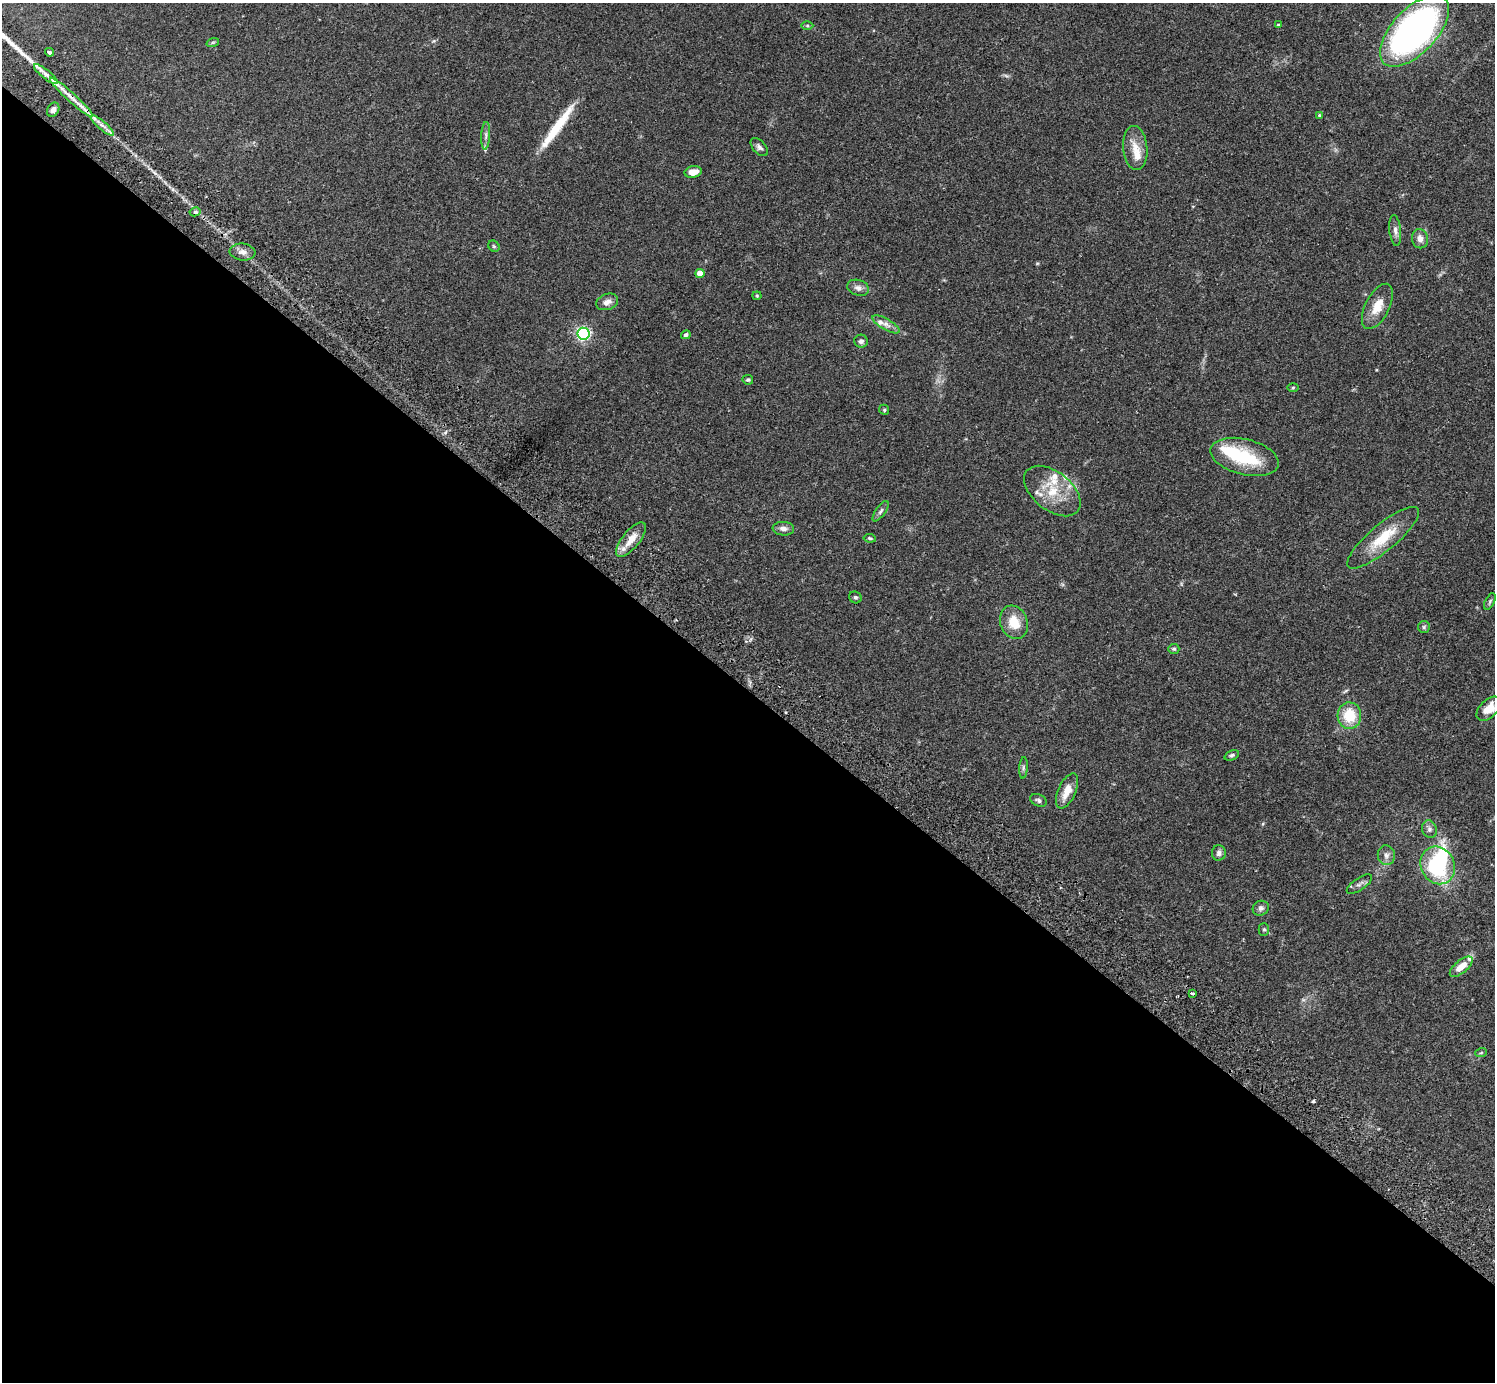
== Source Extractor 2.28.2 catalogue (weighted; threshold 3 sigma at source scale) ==
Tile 14 of 4 x 4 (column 2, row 4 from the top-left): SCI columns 1538-3030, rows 346-1725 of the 6059 x 6068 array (HDU 1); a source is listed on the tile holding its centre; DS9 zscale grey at full resolution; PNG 1497 x 1384 px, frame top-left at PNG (2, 3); each listed source drawn as its Kron ellipse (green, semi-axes under 4 px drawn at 4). Shown black and unused: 50% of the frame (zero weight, under 2 of 3 exposures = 3% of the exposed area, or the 3 px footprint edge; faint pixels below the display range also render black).
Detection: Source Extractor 2.28.2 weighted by HDU 2 'WHT'; one run over the whole footprint, this tile lists its part. Background 0.111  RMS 0.0067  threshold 0.0302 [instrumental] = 3 sigma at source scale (4.5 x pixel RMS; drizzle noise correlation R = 1.50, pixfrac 1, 0.05/0.05 arcsec/px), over >= 5 px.
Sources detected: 72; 1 inside a brighter object's white glare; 2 cosmic-ray / hot-pixel residue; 1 long thin detection or spike segment (spike, bleed or trail) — neither listed nor drawn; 9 inside a brighter listed object's ellipse — not listed separately; the other 59 listed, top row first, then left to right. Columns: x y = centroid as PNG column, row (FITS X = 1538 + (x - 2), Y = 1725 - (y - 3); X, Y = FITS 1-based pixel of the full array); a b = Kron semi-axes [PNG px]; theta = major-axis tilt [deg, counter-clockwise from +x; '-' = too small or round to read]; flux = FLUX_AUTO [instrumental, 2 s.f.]
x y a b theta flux
1278 25 3 2 - 0.66
807 26 6 4 0 0.87
1414 31 44 22 47 240
213 42 6 4 18 0.76
49 52 4 3 - 4.4
46 74 15 4 -38 4.3
71 97 29 4 -42 8
53 110 7 5 58 2.6
1320 115 4 3 - 1.1
102 125 14 3 -41 3
486 136 14 4 87 2.4
759 147 11 6 -46 2.2
1135 148 22 12 -85 9
693 172 9 5 10 6.8
195 212 5 4 - 1.8
1395 230 15 6 -84 3.1
1420 239 10 8 -78 4
494 246 6 5 - 0.92
243 252 13 8 -5 3.8
700 273 4 4 - 8
858 288 11 7 -17 3.2
757 296 4 4 - 0.7
607 302 11 8 19 3.7
1377 306 25 12 63 11
886 324 15 5 -30 3.5
583 334 6 6 - 130
686 335 5 4 - 1.7
861 341 7 6 - 1.9
748 380 5 5 - 1
1293 387 6 4 1 0.79
884 410 5 4 - 0.87
1244 457 35 18 -14 37
1052 491 32 19 -38 21
881 511 12 5 55 1.8
783 529 11 7 -5 3.4
870 538 6 4 -9 0.97
1383 538 45 13 40 21
631 540 21 8 51 9.4
855 597 6 5 - 1.1
1490 601 9 4 63 1.3
1014 622 17 13 -70 13
1424 627 6 6 - 1.2
1174 649 5 5 - 1
1489 709 15 8 44 9.8
1349 716 13 12 - 19
1232 755 7 5 23 1.3
1023 768 10 4 85 1.5
1067 791 19 9 66 8.3
1039 800 8 5 -26 1.7
1429 829 9 7 -68 2.2
1219 853 8 7 - 2.2
1386 855 10 8 -81 2.9
1438 865 19 17 -63 54
1359 884 15 6 35 2.4
1261 908 8 7 - 2
1264 929 6 5 - 1.1
1461 967 14 6 40 8.1
1192 993 3 3 - 1.5
1481 1053 6 3 19 0.76
Overlapping masked pixels (flux is a lower limit): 2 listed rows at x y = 49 52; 71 97